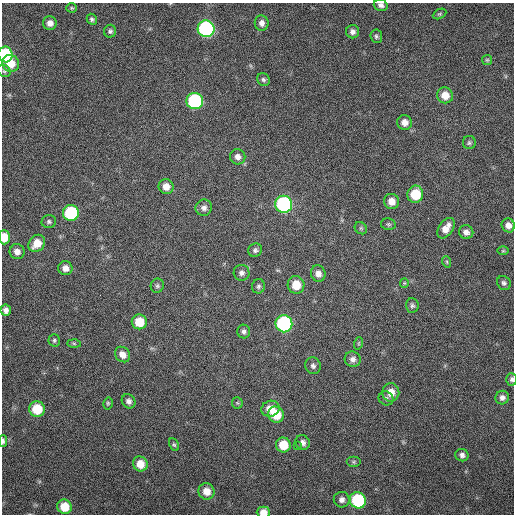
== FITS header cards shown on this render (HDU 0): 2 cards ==
NAXIS1  =                  512 / Axis length
NAXIS2  =                  512 / Axis length

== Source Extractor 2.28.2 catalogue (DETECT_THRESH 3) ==
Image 512 x 512 px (HDU 0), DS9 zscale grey, 1 PNG px = 1 image px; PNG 516 x 516 px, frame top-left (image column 1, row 512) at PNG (2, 3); each listed source drawn as its Kron ellipse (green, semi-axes under 4 px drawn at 4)
Background 96.6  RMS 6.5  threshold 19.6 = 3 sigma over >= 5 px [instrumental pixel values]
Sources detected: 80; all 80 listed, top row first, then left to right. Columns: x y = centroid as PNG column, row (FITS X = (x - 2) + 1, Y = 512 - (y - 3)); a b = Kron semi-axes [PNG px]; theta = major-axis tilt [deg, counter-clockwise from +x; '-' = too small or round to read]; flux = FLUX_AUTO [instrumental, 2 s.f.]
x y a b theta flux
381 5 7 5 -16 1600
72 8 5 4 - 550
440 14 7 4 26 780
92 19 6 5 - 940
50 23 7 7 - 2700
262 23 7 7 - 2200
206 29 8 8 - 70000
110 31 6 6 - 1000
353 32 6 6 - 1700
376 36 7 5 -83 930
5 54 8 7 - 32000
487 60 5 5 - 580
11 63 9 8 - 6800
4 71 7 5 -36 820
263 80 7 6 - 970
445 95 8 8 - 5300
195 101 8 8 - 49000
405 122 7 7 - 3000
469 143 6 6 - 890
238 157 8 7 - 2200
166 187 7 7 - 3900
415 194 8 8 - 13000
392 201 7 7 - 4000
284 204 8 8 - 65000
204 208 8 8 - 2000
71 213 8 8 - 33000
49 222 7 6 - 1000
388 224 7 5 -11 770
508 225 7 6 - 2600
361 228 7 5 -45 720
446 228 11 7 56 4200
466 232 7 7 - 2100
4 237 7 5 -89 7400
37 243 9 7 49 6400
255 250 7 6 - 1200
503 251 6 4 1 570
17 252 7 7 - 2600
447 262 6 3 -72 560
65 268 7 7 - 2800
242 273 8 8 - 1600
318 273 8 7 - 2700
404 283 4 4 - 450
504 283 7 6 - 1300
296 285 9 8 - 8100
157 286 7 6 - 1000
258 286 7 6 - 1000
412 305 7 6 - 1100
6 310 5 5 - 2100
139 322 7 7 - 9400
284 324 8 8 - 62000
244 331 7 6 - 1300
54 340 6 5 - 840
74 343 6 4 -2 700
359 343 6 4 72 540
122 355 8 7 - 3300
353 359 8 7 - 1900
313 366 8 7 - 1400
512 379 6 5 - 1100
391 392 9 8 - 4700
386 398 7 6 - 1000
502 398 7 6 - 1800
129 401 7 6 - 1700
108 403 6 4 77 620
237 403 5 5 - 620
37 409 8 7 - 12000
270 409 9 7 21 5100
276 415 8 7 - 10000
3 441 6 3 -89 960
303 442 7 7 - 2000
174 445 7 4 -62 730
283 445 7 7 - 9400
297 445 3 2 - 580
462 455 7 6 - 1500
354 462 7 5 0 830
140 464 7 7 - 5700
206 491 8 8 - 4800
342 500 8 7 - 2100
358 500 8 8 - 33000
64 507 7 7 - 8800
263 512 7 5 -1 3700
At the frame edge (FLAGS 8, measured only in part): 6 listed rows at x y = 381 5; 5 54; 4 237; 512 379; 3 441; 263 512